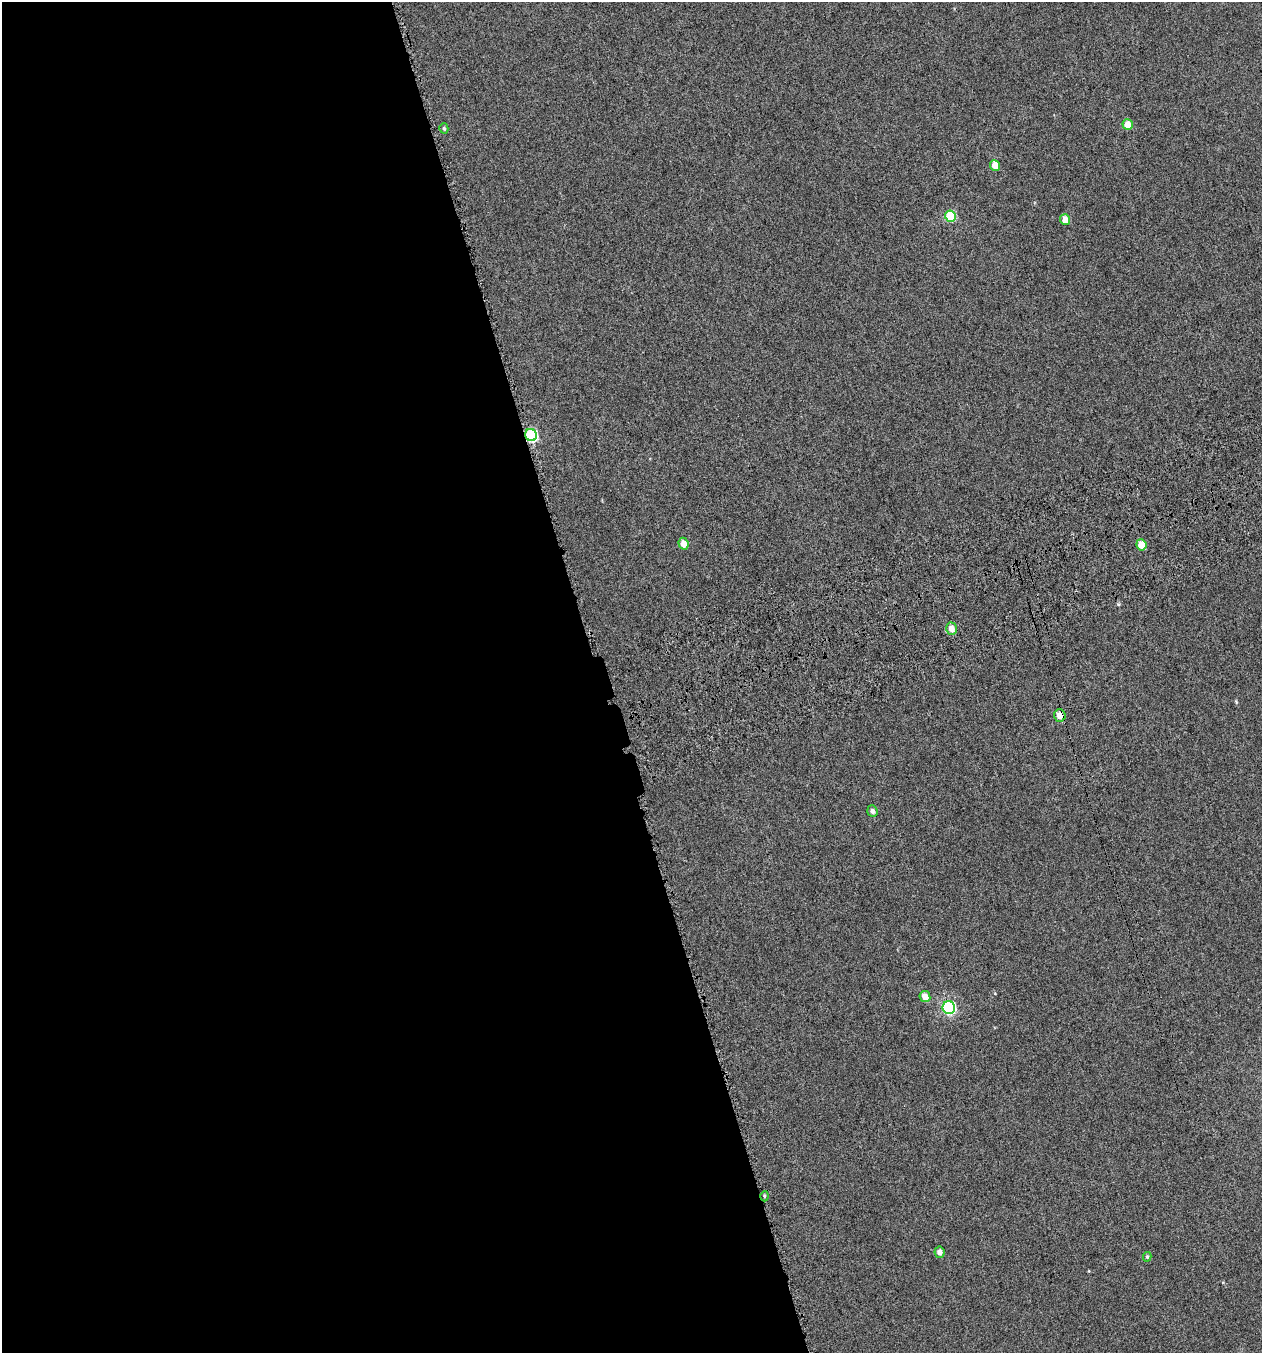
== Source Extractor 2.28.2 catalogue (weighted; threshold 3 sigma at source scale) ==
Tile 9 of 4 x 4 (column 1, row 3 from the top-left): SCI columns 91-1350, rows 1402-2752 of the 5271 x 5511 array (HDU 1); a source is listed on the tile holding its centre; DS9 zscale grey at full resolution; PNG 1264 x 1355 px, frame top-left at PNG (2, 2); each listed source drawn as its Kron ellipse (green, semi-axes under 4 px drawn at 4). Shown black and unused: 48% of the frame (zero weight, under 4 of 7 exposures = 3% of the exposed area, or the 3 px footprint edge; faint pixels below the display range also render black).
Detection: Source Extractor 2.28.2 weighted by HDU 2 'WHT'; one run over the whole footprint, this tile lists its part. Background -1.89e-04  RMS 0.0033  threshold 0.0137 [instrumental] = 3 sigma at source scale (4.09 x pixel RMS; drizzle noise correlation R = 1.36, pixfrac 0.8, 0.0396/0.0396 arcsec/px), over >= 5 px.
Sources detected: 16; all 16 listed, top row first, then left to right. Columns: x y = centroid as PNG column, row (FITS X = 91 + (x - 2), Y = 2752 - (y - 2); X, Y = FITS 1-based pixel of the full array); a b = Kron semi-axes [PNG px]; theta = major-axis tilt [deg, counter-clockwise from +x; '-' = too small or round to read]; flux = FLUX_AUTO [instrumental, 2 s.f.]
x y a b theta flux
1128 125 5 5 - 4.9
444 128 5 4 - 0.55
995 165 5 4 - 4.7
950 216 5 5 - 19
1065 220 5 5 - 3.1
531 435 6 6 - 36
683 544 6 5 - 3
1141 545 5 5 - 4.5
951 629 6 5 - 2.4
1060 716 6 6 - 3.3
872 811 6 5 - 1
925 997 6 5 - 2.9
949 1008 6 6 - 46
764 1196 5 3 - 0.42
939 1252 6 5 - 1.5
1147 1257 5 4 - 0.44
Overlapping masked pixels (flux is a lower limit): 2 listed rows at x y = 531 435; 1060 716